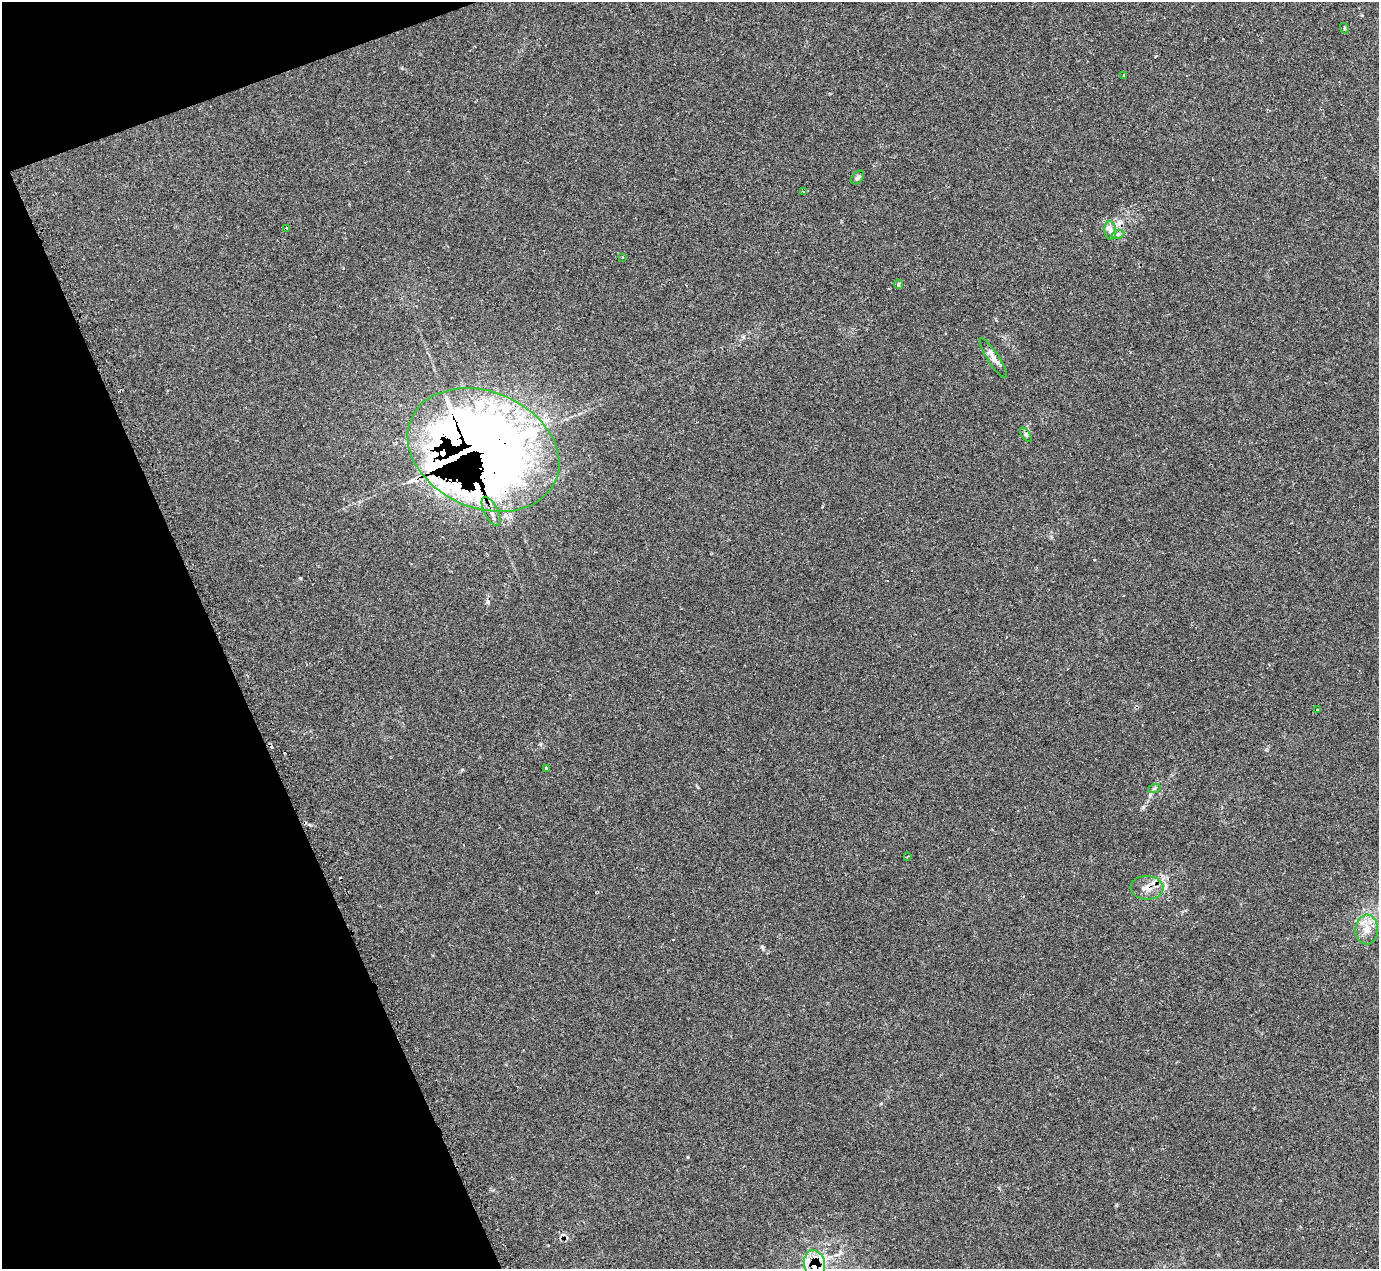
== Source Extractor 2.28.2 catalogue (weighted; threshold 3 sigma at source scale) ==
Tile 5 of 4 x 4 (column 1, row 2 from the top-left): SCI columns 2-1378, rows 2809-4075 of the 5525 x 5503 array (HDU 1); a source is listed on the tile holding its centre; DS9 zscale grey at full resolution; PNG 1381 x 1271 px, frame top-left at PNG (2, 2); each listed source drawn as its Kron ellipse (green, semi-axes under 4 px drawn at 4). Shown black and unused: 18% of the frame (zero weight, under 2 of 3 exposures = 1% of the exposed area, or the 3 px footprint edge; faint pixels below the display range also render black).
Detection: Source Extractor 2.28.2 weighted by HDU 2 'WHT'; one run over the whole footprint, this tile lists its part. Background 0.134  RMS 0.007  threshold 0.0314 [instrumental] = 3 sigma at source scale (4.5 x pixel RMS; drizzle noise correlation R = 1.50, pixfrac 1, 0.05/0.05 arcsec/px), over >= 5 px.
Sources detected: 33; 6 cosmic-ray / hot-pixel residue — neither listed nor drawn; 7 inside a brighter listed object's ellipse — not listed separately; the other 20 listed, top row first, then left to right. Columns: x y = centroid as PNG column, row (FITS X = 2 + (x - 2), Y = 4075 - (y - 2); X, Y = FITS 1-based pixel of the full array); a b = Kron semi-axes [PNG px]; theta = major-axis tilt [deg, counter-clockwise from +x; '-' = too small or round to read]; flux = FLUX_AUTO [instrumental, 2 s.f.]
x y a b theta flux
1344 28 5 3 - 0.62
1124 75 3 3 - 1.5
858 178 8 5 50 1.3
803 192 3 3 - 2
287 228 3 3 - 1.3
1110 230 9 6 -85 2.7
1118 234 7 4 18 1.3
623 257 3 2 - 0.55
899 284 5 4 - 1.9
993 358 23 6 -57 4.4
1026 435 8 4 -55 1.3
483 450 79 58 -23 1200
491 511 16 7 -63 4.7
1318 710 3 3 - 2.3
546 768 4 3 - 1.1
1154 789 6 4 20 0.92
907 856 3 2 - 0.97
1147 888 16 11 -3 7.4
1367 930 15 11 87 7.8
815 1265 15 10 -79 23
Overlapping masked pixels (flux is a lower limit): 4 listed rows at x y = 483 450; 491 511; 1147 888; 815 1265
Isophote crosses this tile's border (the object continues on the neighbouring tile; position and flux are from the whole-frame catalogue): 1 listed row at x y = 815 1265
Unlisted compact peaks at least as high as the median listed source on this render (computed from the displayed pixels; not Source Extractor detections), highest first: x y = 762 947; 688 1157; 1143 807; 462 770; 1116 1205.